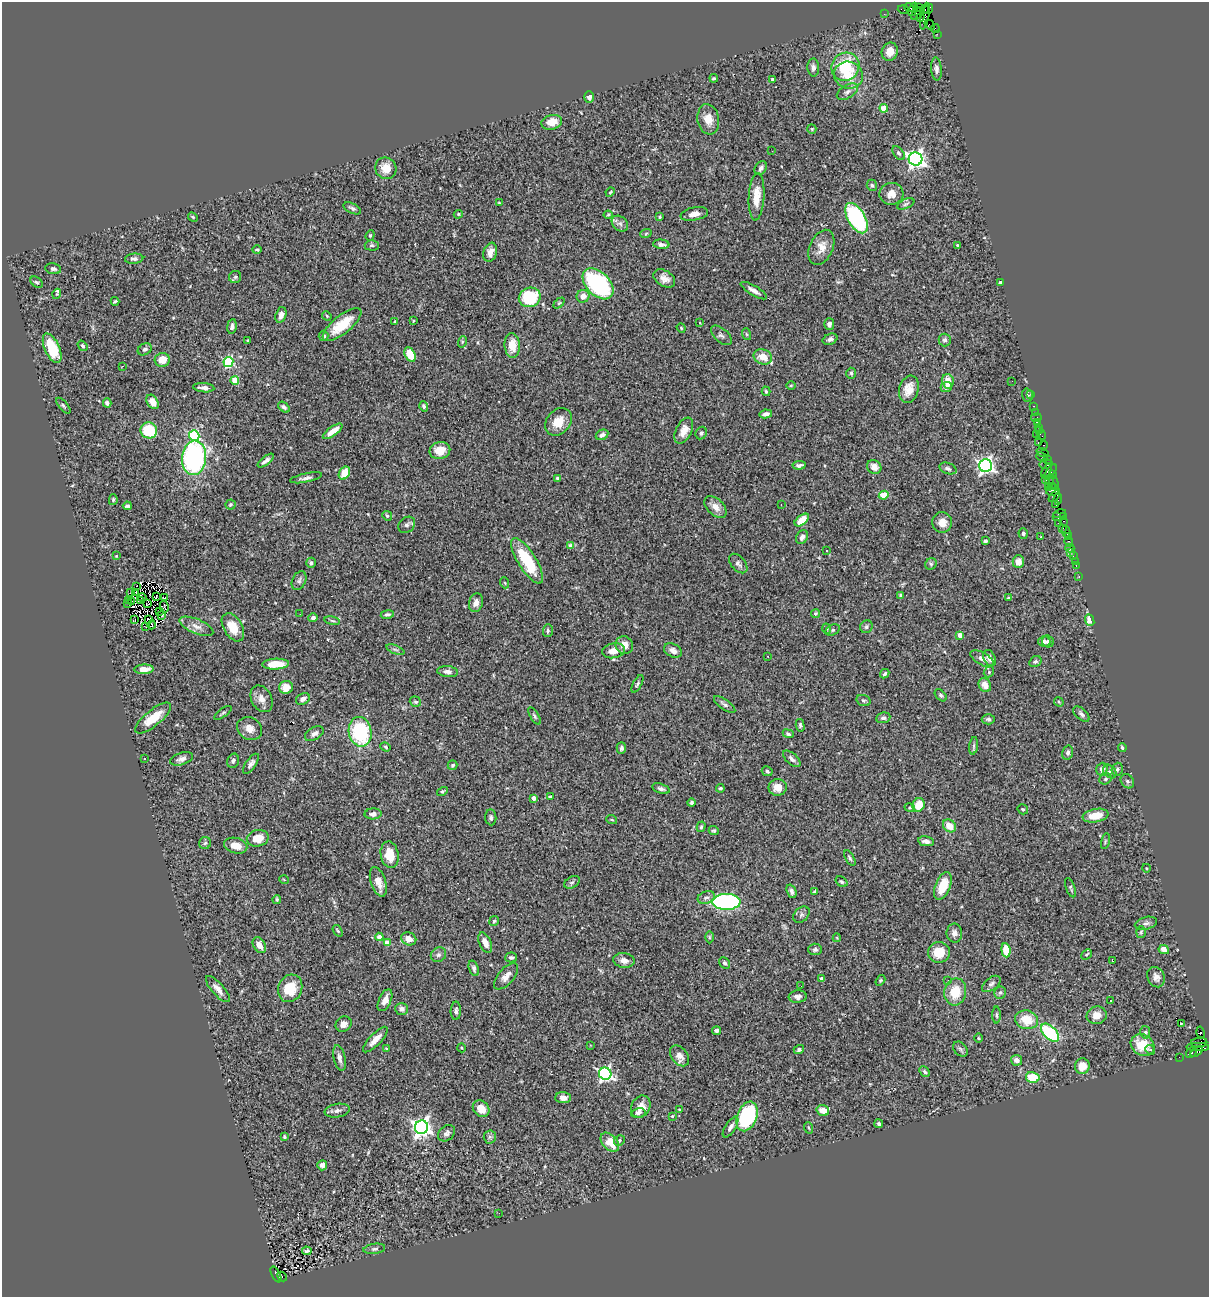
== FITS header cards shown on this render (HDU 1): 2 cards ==
NAXIS1  =                 1207
NAXIS2  =                 1295

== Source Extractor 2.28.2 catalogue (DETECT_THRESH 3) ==
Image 1207 x 1295 px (HDU 1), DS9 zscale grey, 1 PNG px = 1 image px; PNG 1211 x 1299 px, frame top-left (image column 1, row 1295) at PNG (2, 2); each listed source drawn as its Kron ellipse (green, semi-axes under 4 px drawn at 4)
Background 1.27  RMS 0.063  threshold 0.19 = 3 sigma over >= 5 px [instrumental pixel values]
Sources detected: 407; all 407 listed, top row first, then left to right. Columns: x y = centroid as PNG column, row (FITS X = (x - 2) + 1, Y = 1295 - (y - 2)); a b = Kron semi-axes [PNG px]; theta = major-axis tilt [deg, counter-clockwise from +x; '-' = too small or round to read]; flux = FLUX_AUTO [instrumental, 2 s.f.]
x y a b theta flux
909 8 5 3 - 68
918 8 3 2 - 45
913 9 7 3 69 230
928 9 5 2 - 69
903 10 5 2 - 52
924 10 4 2 - 99
884 14 2 2 - 21
917 14 7 4 44 500
925 16 13 4 81 340
920 17 4 3 - 200
930 25 6 2 -43 91
935 28 4 2 - 78
937 34 3 2 - 12
890 52 9 8 - 48
813 67 9 6 -88 14
845 67 14 13 - 180
936 69 11 5 -85 16
848 75 14 13 - 86
714 78 4 3 - 6.1
773 80 3 3 - 10
847 92 12 6 32 18
589 97 6 5 - 16
884 108 4 4 - 65
708 119 15 10 -80 43
552 122 10 7 14 63
812 129 5 4 - 4.5
772 151 2 2 - 74
899 153 8 5 -52 10
915 159 7 6 - 1800
386 168 11 10 - 58
761 168 7 5 58 12
872 185 6 5 - 8.7
610 192 4 3 - 4.4
891 194 12 11 - 42
757 197 24 8 87 67
499 203 3 3 - 4.2
906 204 9 4 25 9.7
352 208 9 5 -25 10
458 214 5 4 - 5.5
694 214 14 6 11 29
608 215 4 4 - 4.5
193 217 5 4 - 4.7
660 217 3 3 - 4.6
856 218 17 8 -59 530
620 224 9 7 -41 16
646 233 6 3 21 5.1
370 235 5 4 - 6
661 244 8 4 -5 13
372 245 7 5 -1 6.8
957 245 3 3 - 3.3
821 247 18 11 65 50
257 250 4 3 - 5.7
490 252 9 6 72 27
134 259 9 5 6 13
53 269 8 5 -10 11
235 277 6 6 - 8.2
664 278 12 7 -32 30
37 282 7 4 -37 8.5
1000 283 3 3 - 7
598 284 18 11 -45 490
754 291 15 4 -31 21
57 294 5 4 - 5
583 296 6 6 - 28
530 297 11 9 23 240
115 301 4 2 - 5.3
559 303 6 4 44 5.1
281 315 8 5 73 20
327 316 5 4 - 5.1
413 321 2 2 - 3.8
395 322 4 3 - 4.9
700 323 3 2 - 2.8
829 324 6 5 - 15
342 325 23 9 39 110
232 326 7 4 83 13
681 328 5 4 - 3.8
746 334 6 3 -71 4.8
721 335 12 6 -41 14
324 336 5 5 - 11
830 339 8 5 24 12
248 340 3 3 - 3.6
945 340 6 6 - 13
462 342 6 3 72 4.8
512 345 12 7 -84 62
83 346 6 4 -54 7.6
52 348 16 7 -66 130
145 349 7 5 32 11
410 355 7 5 -63 93
763 357 9 7 -22 50
162 360 7 7 - 53
228 362 5 5 - 360
122 366 3 2 - 5.2
851 373 5 4 - 6.5
235 380 4 4 - 110
948 381 7 5 -78 46
1012 381 2 2 - 2.5
791 385 4 3 - 3.9
946 387 5 5 - 19
204 388 10 4 -5 18
909 389 14 9 74 55
766 391 5 3 - 6.3
1031 394 2 2 - 24
1027 395 7 5 -74 7.4
153 402 8 5 -59 48
107 403 4 4 - 12
63 406 10 4 -50 7.8
424 406 5 4 - 9.8
1034 406 3 2 - 69
284 407 6 4 -38 11
1035 412 2 2 - 27
766 414 6 4 12 15
1036 418 5 3 - 140
558 422 15 11 49 62
1037 422 4 2 - 84
1039 427 3 2 - 61
149 430 8 8 - 170
1040 430 4 3 - 66
333 431 11 4 36 46
684 431 14 8 63 45
701 433 6 5 - 9.8
1041 434 5 3 - 110
602 435 6 5 - 14
1036 435 3 2 - 73
194 436 5 5 - 360
1038 442 3 3 - 150
1043 446 5 3 - 68
440 450 10 8 14 58
1042 453 6 2 -19 180
1042 457 6 3 -25 58
194 458 17 12 85 720
1047 459 4 2 - 94
266 461 10 3 38 15
1046 464 6 5 - 430
799 465 7 4 7 10
985 466 6 6 - 1400
874 467 7 6 - 34
948 468 9 5 -20 10
1046 471 8 4 65 360
1051 472 8 3 56 160
344 473 7 5 58 73
1052 475 4 3 - 99
306 478 16 4 11 17
557 478 3 3 - 4.5
1046 480 3 2 - 47
1049 481 3 2 - 59
1054 482 7 2 -63 240
1052 486 3 3 - 220
1049 488 4 3 - 280
1053 490 7 5 14 320
884 495 5 4 - 90
1054 496 7 3 50 280
1058 499 6 3 84 210
113 500 5 4 - 6.1
231 505 5 5 - 7.2
781 505 2 2 - 2.6
1056 505 2 2 - 41
127 506 4 3 - 7.5
715 507 13 8 -42 33
1060 514 6 2 15 150
387 516 5 4 - 6.1
1063 516 3 3 - 69
1057 517 4 3 - 400
802 520 8 5 38 75
1064 521 3 2 - 77
942 522 10 9 - 37
1058 523 2 2 - 35
407 525 9 7 40 14
1063 528 3 2 - 82
1066 532 6 4 -80 190
1023 534 5 4 - 9.2
802 537 7 5 60 16
1041 537 4 2 - 3
1068 537 3 2 - 100
985 541 4 3 - 7
1069 541 5 3 - 130
571 546 4 4 - 32
1070 548 4 2 - 54
827 550 3 3 - 9.9
1070 552 3 2 - 25
1073 555 3 2 - 77
116 556 2 2 - 3.6
527 561 26 9 -58 220
1075 561 2 2 - 16
1018 562 6 6 - 32
311 563 5 4 - 8.8
738 564 11 7 -49 15
931 564 6 5 - 7.8
1076 566 3 2 - 57
1079 577 3 2 - 30
299 581 10 6 64 12
505 583 5 3 - 4.2
136 586 2 2 - 1800
130 593 3 2 - 12
136 593 3 2 - 2.2
901 595 4 3 - 8.2
142 597 4 3 - 3.3
156 597 4 2 - 1.3
165 598 2 2 - 1
1008 598 4 3 - 5.7
128 600 4 2 - 2.4
140 600 2 2 - 2.5
132 602 3 2 - 4.6
476 603 9 7 72 25
128 604 2 2 - 5.3
147 604 3 2 - 6.6
164 607 6 2 -77 1.4
159 611 3 2 - 4.6
815 613 5 4 - 6.6
300 614 2 2 - 5.1
387 614 7 4 10 8.6
162 616 3 2 - 7.2
313 618 4 4 - 13
135 619 2 2 - 39
148 619 3 2 - 6.8
1090 620 6 4 -67 30
332 621 8 3 -9 6.9
152 625 4 2 - 0.33
196 626 18 7 -23 30
145 627 3 2 - 3.3
233 627 15 9 -59 77
866 627 6 6 - 9.6
827 629 5 3 - 3.9
833 630 8 5 26 7.4
548 631 6 5 - 7.1
960 635 4 4 - 34
1044 642 6 5 - 11
1048 642 6 6 - 9.1
624 645 9 8 - 41
395 650 9 3 -21 7.5
673 650 9 6 -28 19
613 651 11 7 10 38
768 656 3 2 - 4.5
990 658 8 6 -62 21
982 659 13 6 -30 27
1035 662 7 5 30 9.5
276 664 13 5 3 79
144 669 10 4 2 29
448 672 10 5 -6 18
989 672 6 4 50 5.1
885 674 5 4 - 7.3
637 684 10 4 62 8.8
985 685 7 6 - 40
286 687 7 6 - 43
941 695 7 4 -46 8
262 699 14 10 -63 34
303 699 7 5 32 18
863 700 7 5 -17 8.4
415 702 6 5 - 7.3
1059 702 5 4 - 4.9
725 705 12 5 -34 13
223 713 10 3 36 6.7
1081 714 10 5 -42 13
534 716 10 4 -59 7.9
153 718 22 8 39 85
883 718 7 5 8 9.8
988 719 6 5 - 9.6
800 725 6 4 -77 7.4
250 729 13 10 -33 33
360 732 15 11 -79 320
314 734 10 6 30 17
788 734 5 4 - 9.3
974 746 9 4 82 8
386 747 5 4 - 6.5
621 748 6 4 89 9.4
1122 748 4 3 - 6.1
1068 753 7 5 76 11
145 759 3 2 - 4.9
181 759 12 6 18 18
792 759 11 5 -42 15
233 761 7 5 73 11
251 764 12 5 54 16
452 765 5 4 - 7.6
1102 769 6 5 - 20
1117 769 7 5 70 11
767 771 5 4 - 8.2
1110 771 8 5 -47 11
1105 779 6 5 - 8.9
1127 781 8 6 -54 9.6
778 787 9 8 - 42
720 788 4 3 - 6.9
661 789 9 5 -16 12
442 791 6 4 31 7.9
550 797 4 3 - 16
534 798 4 4 - 31
692 803 4 4 - 8.7
919 805 7 6 - 66
910 808 5 3 - 5
1023 809 5 5 - 7.3
373 814 8 5 2 19
1096 816 13 6 10 80
491 817 8 5 -85 9.7
612 820 5 3 - 4.4
949 826 7 5 -42 60
701 827 5 4 - 6.6
714 831 5 4 - 6.1
258 838 11 8 11 59
926 841 8 4 -10 16
1105 841 8 3 77 5.2
205 843 6 6 - 8.6
236 846 12 7 -13 46
390 855 13 9 -81 74
850 858 9 4 -60 8
1146 868 4 3 - 3.5
284 880 5 3 - 3.6
378 882 15 7 -72 41
572 882 8 5 29 9.8
842 882 6 4 -38 7.1
943 886 14 7 68 96
1071 888 10 4 -70 7.7
791 891 7 4 -69 12
815 891 4 3 - 5.4
706 898 9 6 22 14
277 899 4 3 - 6.4
727 902 14 8 1 690
801 915 9 6 45 12
494 921 5 4 - 6
1146 923 11 6 14 15
338 931 6 3 -53 6
1141 932 6 5 - 6.8
954 933 9 8 - 19
379 937 4 4 - 37
709 937 6 4 89 5.4
837 938 4 4 - 4
409 939 8 6 -23 42
387 943 4 4 - 59
485 943 11 6 -66 29
259 945 8 6 -60 37
815 949 7 5 2 10
1164 949 5 4 - 37
1006 950 7 4 -83 81
939 952 11 10 - 75
1086 954 6 4 41 6.3
438 955 8 7 - 14
511 957 6 5 - 9.3
624 960 11 7 -7 26
1113 961 3 2 - 3.8
725 963 6 5 - 8.1
474 968 8 4 -70 11
506 976 16 8 48 30
1156 977 10 8 -63 22
822 979 4 4 - 27
880 980 6 4 56 5.5
948 980 3 2 - 3
991 984 11 6 38 14
801 986 2 2 - 3.8
290 988 14 11 65 110
218 989 16 6 -48 29
955 992 13 11 79 98
1000 993 6 5 - 8.2
798 997 9 6 4 15
385 1000 12 6 65 34
1111 1000 3 2 - 5.7
401 1009 6 6 - 17
456 1011 9 5 88 11
997 1015 8 3 -90 7.1
1097 1015 10 9 - 36
1027 1020 11 9 -13 89
344 1024 8 7 - 22
1181 1024 2 2 - 3.2
717 1030 4 4 - 8.8
1145 1032 6 5 - 8.8
1050 1033 11 6 -44 310
1200 1033 6 3 -76 1100
978 1038 4 3 - 3.7
375 1039 17 6 46 39
1199 1043 8 5 4 180
590 1045 2 2 - 3.3
1143 1045 12 10 -30 98
1198 1047 11 4 -1 410
386 1048 4 3 - 3.7
462 1048 4 3 - 3.9
960 1049 8 6 -48 9.7
799 1050 5 4 - 8.2
1150 1050 5 4 - 6.5
1197 1051 7 3 34 270
1191 1052 6 4 51 260
680 1056 12 8 -52 26
1179 1057 2 2 - 17
340 1058 13 6 -77 19
1016 1060 5 5 - 18
1082 1066 8 7 - 49
925 1072 6 4 -46 7.2
605 1074 6 6 - 1000
1033 1077 7 5 -12 110
563 1098 7 5 -2 20
641 1107 11 9 60 38
481 1109 9 7 -44 51
679 1109 4 2 - 3.7
823 1110 6 5 - 42
337 1111 12 6 9 18
638 1113 7 5 12 8.8
672 1116 3 3 - 3.8
747 1116 15 9 68 400
879 1124 4 4 - 8
421 1127 7 6 - 2200
731 1127 12 5 57 16
809 1128 6 3 -70 4.8
446 1133 9 7 42 15
284 1137 3 3 - 5.2
490 1137 6 6 - 10
619 1141 6 5 - 7.4
610 1142 11 7 -47 69
322 1165 5 5 - 15
499 1213 2 2 - 7.3
374 1249 11 5 8 12
307 1251 5 3 - 7.3
276 1274 9 3 -63 440
282 1277 5 3 - 270